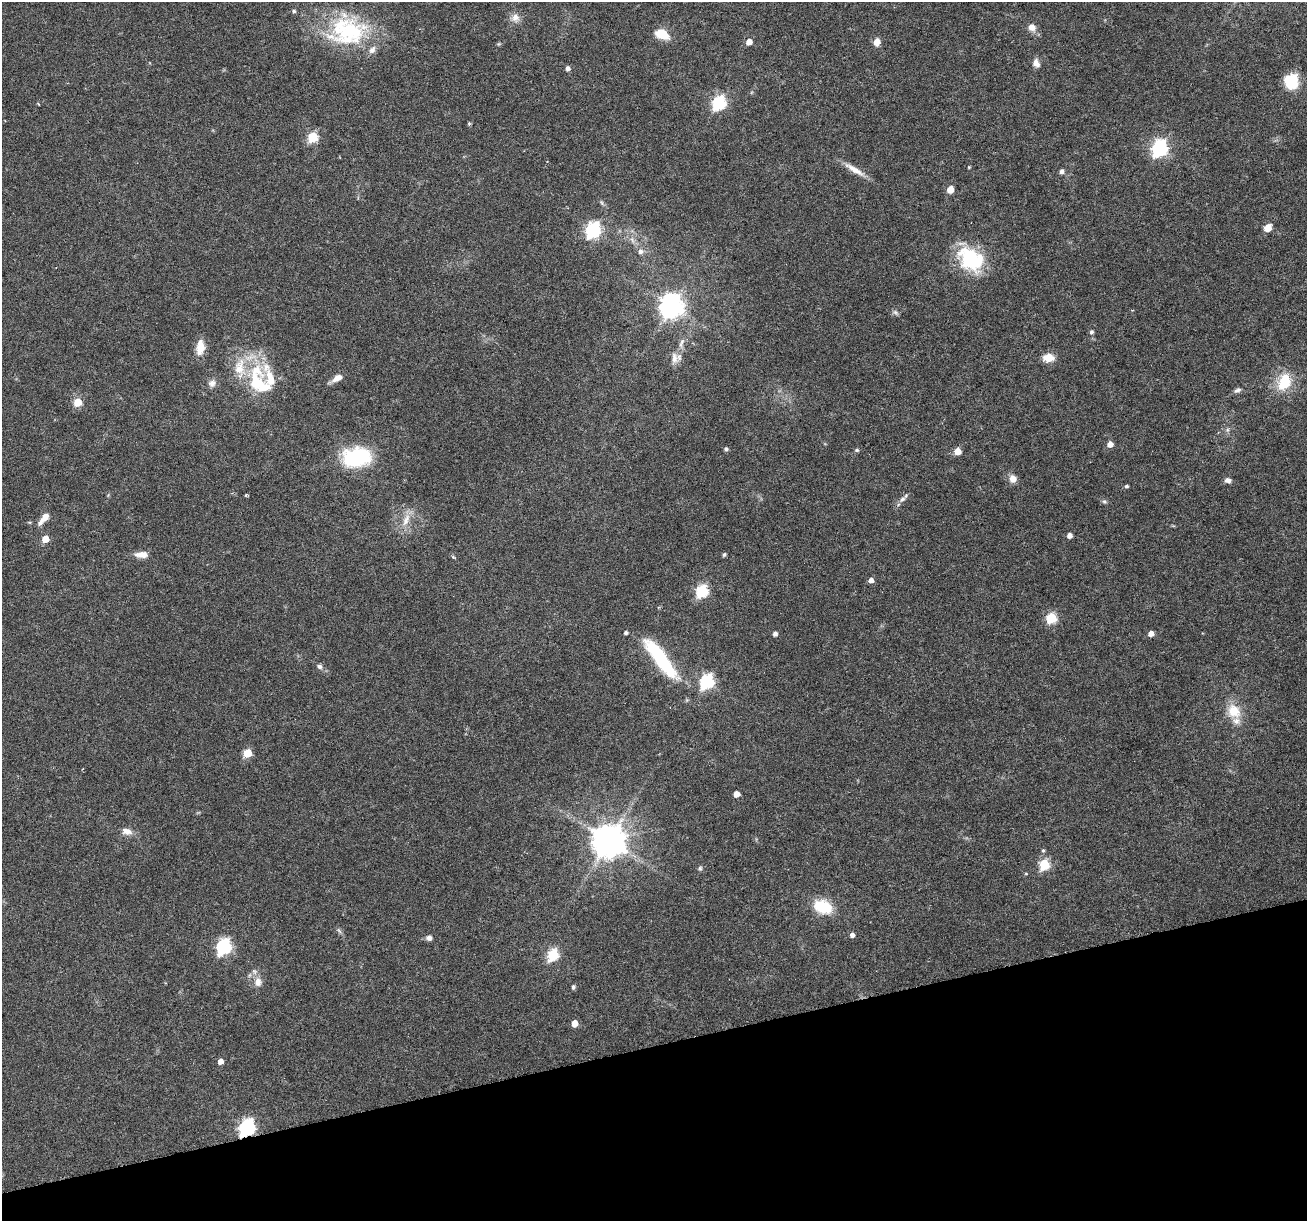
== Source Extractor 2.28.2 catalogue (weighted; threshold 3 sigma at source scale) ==
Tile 14 of 4 x 4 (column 2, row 4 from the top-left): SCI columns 1306-2610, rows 104-1322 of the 5220 x 5030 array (HDU 1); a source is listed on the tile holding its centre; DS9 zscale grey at full resolution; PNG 1309 x 1223 px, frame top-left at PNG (2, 2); no overlay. Shown black and unused: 14% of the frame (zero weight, under 3 of 6 exposures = <1% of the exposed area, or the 3 px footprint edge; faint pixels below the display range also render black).
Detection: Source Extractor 2.28.2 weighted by HDU 2 'WHT'; one run over the whole footprint, this tile lists its part. Background 0.0385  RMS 0.0026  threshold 0.0106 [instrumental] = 3 sigma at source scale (4.09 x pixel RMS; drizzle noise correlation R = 1.36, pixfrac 0.8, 0.0396/0.0396 arcsec/px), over >= 5 px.
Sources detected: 96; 12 inside a brighter listed object's ellipse — not listed separately; the other 84 listed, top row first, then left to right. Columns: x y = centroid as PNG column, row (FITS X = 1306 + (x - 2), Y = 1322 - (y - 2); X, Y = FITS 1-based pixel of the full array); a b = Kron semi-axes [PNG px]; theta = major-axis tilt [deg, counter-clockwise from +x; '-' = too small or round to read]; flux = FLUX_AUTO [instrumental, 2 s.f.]
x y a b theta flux
294 11 5 4 - 0.47
515 18 12 12 - 1.9
1032 27 10 8 -31 1.8
350 31 52 37 11 24
662 34 11 7 -25 7.7
749 42 5 5 - 2.4
877 42 7 6 - 2.2
1036 63 11 8 -68 1.5
567 68 5 5 - 0.98
1291 82 11 10 - 13
719 103 7 6 - 42
469 123 5 4 - 0.32
313 137 5 5 - 17
1159 148 7 6 - 70
969 167 4 3 - 0.22
855 170 31 7 -31 2.9
1061 171 5 4 - 0.92
950 190 5 5 - 4.3
1268 228 5 5 - 5.1
593 230 7 6 - 59
632 240 10 6 -69 1.1
641 251 7 7 - 0.94
971 257 31 24 -62 17
671 306 8 8 - 210
895 312 9 6 -30 0.64
1091 332 5 5 - 0.57
681 343 15 5 66 1.3
200 348 18 10 83 3.5
674 358 17 10 -83 2.1
1049 358 12 9 1 3.2
337 378 14 6 30 2
1284 382 25 17 66 7.7
212 383 11 10 - 1.4
255 383 50 21 64 12
1237 390 9 6 22 0.81
78 402 5 5 - 7.5
1227 430 7 4 90 0.48
1110 444 5 5 - 2.1
726 449 4 4 - 0.64
857 450 6 4 1 0.41
958 451 5 5 - 3.8
356 458 31 19 7 19
1013 479 9 8 - 1.9
1228 480 8 6 -14 0.95
1126 486 4 4 - 0.46
246 494 5 3 - 0.24
902 499 10 6 47 0.9
1104 501 7 5 -16 0.49
45 517 9 7 50 1.9
406 520 21 8 70 2.9
1069 535 4 4 - 1.5
45 539 5 5 - 4.1
142 555 17 7 0 2.3
724 555 5 4 - 0.43
454 557 7 3 -32 0.32
871 580 5 4 - 1.4
702 591 6 6 - 28
1051 618 6 5 - 19
626 633 4 3 - 0.53
1151 633 5 4 - 1.8
775 634 5 4 - 0.88
660 659 48 12 -53 22
319 666 7 6 - 0.71
707 681 7 6 - 44
1234 711 19 16 -60 5.7
248 753 5 5 - 8
736 794 5 4 - 2.5
127 831 15 9 -13 1.8
609 840 10 9 - 570
1043 850 5 5 - 0.37
1044 864 6 5 - 18
700 868 7 5 89 0.46
1026 874 5 3 - 0.23
823 907 18 12 -19 9.7
339 931 10 4 -56 0.54
852 935 5 4 - 1.1
429 938 7 6 - 1
224 946 7 6 - 50
553 954 6 5 - 23
258 982 12 9 -89 2
573 987 6 5 - 0.51
574 1023 5 5 - 3.5
220 1061 4 4 - 1.7
247 1128 8 6 56 62
Overlapping masked pixels (flux is a lower limit): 1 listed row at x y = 247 1128